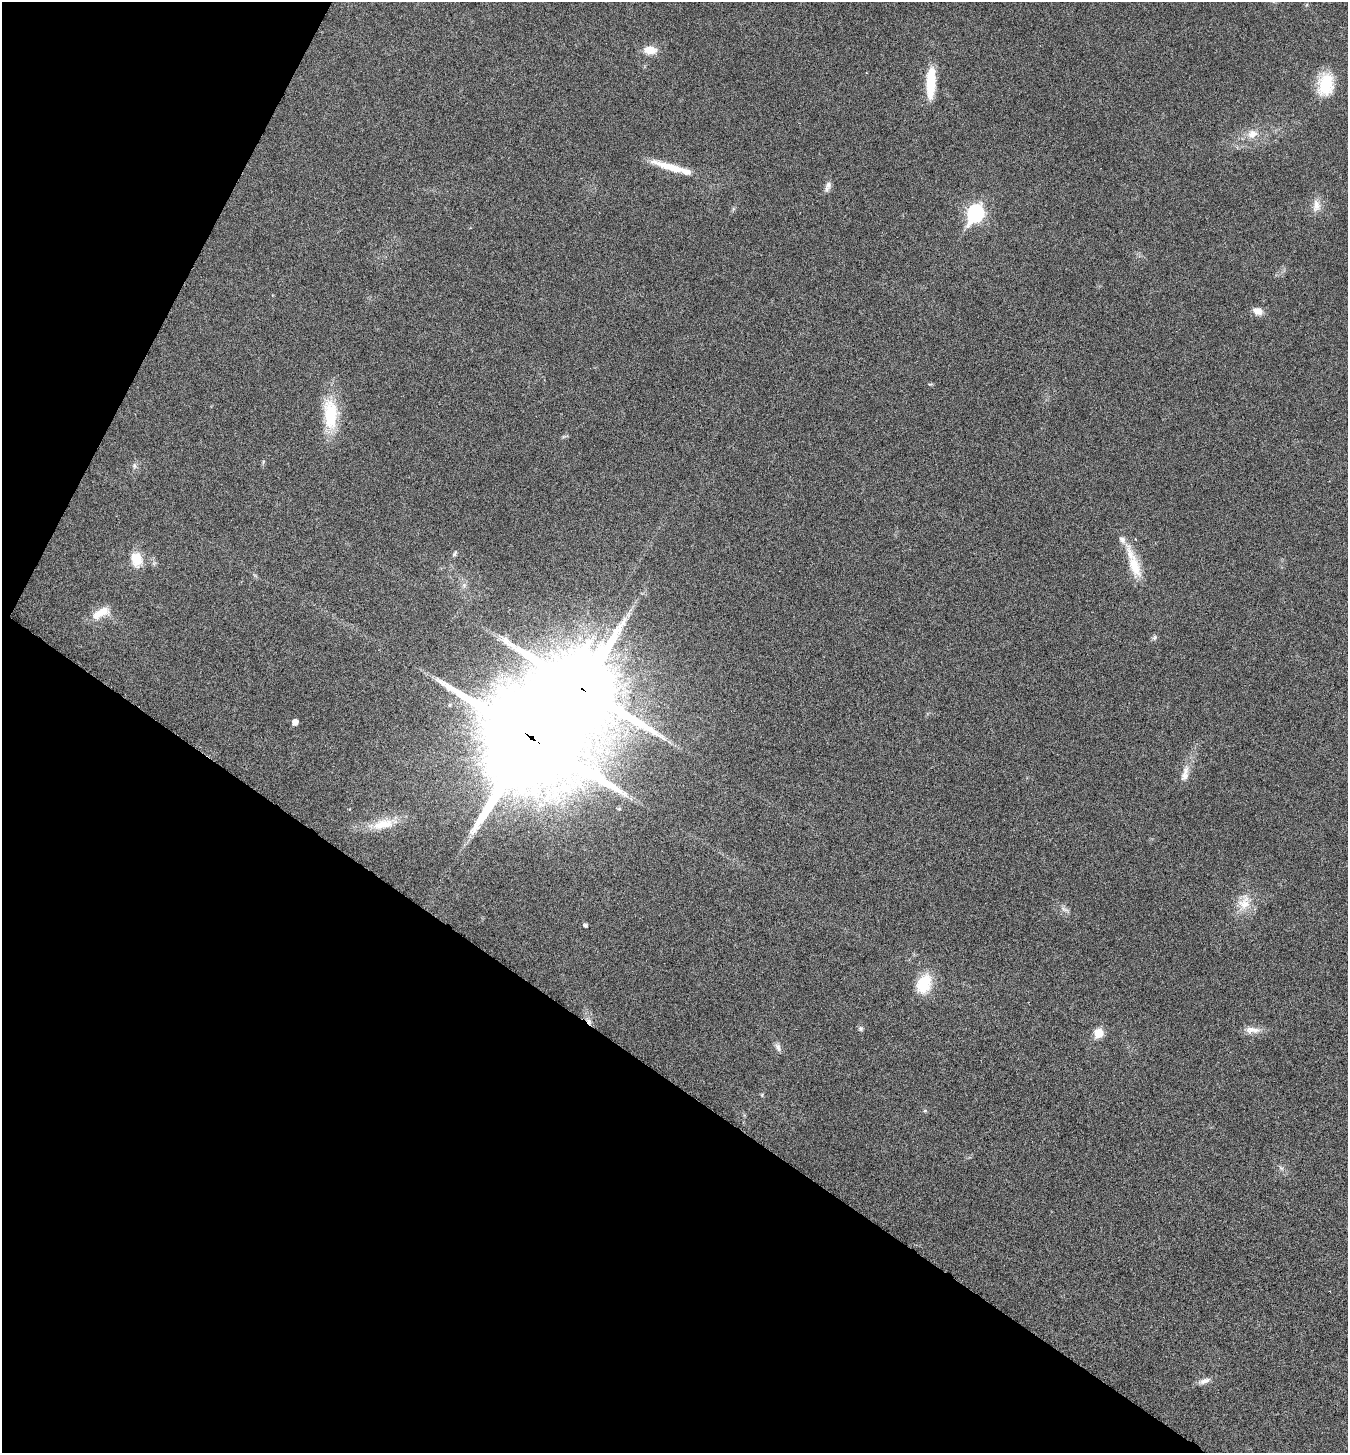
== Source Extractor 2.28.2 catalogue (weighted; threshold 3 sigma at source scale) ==
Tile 9 of 4 x 4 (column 1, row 3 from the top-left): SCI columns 291-1636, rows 1457-2907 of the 5824 x 5817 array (HDU 1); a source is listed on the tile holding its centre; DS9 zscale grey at full resolution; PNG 1350 x 1455 px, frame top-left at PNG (2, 2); no overlay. Shown black and unused: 31% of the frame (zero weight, under 3 of 6 exposures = <1% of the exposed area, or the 3 px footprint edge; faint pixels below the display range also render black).
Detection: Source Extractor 2.28.2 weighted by HDU 2 'WHT'; one run over the whole footprint, this tile lists its part. Background 0.0356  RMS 0.0039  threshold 0.0158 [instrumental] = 3 sigma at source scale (4.09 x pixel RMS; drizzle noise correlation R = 1.36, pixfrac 0.8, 0.05/0.05 arcsec/px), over >= 5 px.
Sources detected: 41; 2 inside a brighter listed object's ellipse — not listed separately; the other 39 listed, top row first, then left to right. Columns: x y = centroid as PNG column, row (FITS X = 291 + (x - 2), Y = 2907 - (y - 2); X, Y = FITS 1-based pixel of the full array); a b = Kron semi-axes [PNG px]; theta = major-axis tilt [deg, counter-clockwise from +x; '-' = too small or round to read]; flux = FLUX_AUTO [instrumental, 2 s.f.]
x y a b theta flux
650 50 15 9 -2 5.3
931 83 36 10 88 13
1326 84 27 17 80 13
1252 134 17 12 18 4.8
672 167 51 9 -17 9.6
828 186 15 7 70 1.9
1316 206 20 11 -88 3.7
975 213 9 7 60 98
1258 311 12 8 -22 3.3
930 384 8 3 4 0.42
330 414 41 17 -86 18
564 436 7 4 19 0.58
134 466 8 6 -57 1.1
455 553 9 5 61 0.73
136 559 16 12 -72 7.9
1135 566 41 12 -72 11
255 575 6 4 -20 0.49
464 585 7 6 - 1.2
101 613 25 11 27 6.1
628 614 10 5 64 1.3
1154 637 8 6 56 0.82
582 689 26 23 -76 4000
295 722 5 5 - 2.9
531 738 37 34 -69 7100
1185 776 14 11 69 3
383 824 43 13 15 10
1244 902 27 17 69 8.1
1065 910 17 5 -32 1.7
585 925 5 4 - 0.83
924 983 22 15 68 14
589 1021 11 5 -57 1.8
860 1028 8 6 -46 0.8
1252 1030 23 9 -2 3.5
1098 1033 6 6 - 14
778 1047 13 7 -63 1.6
762 1095 6 4 63 0.46
925 1111 6 4 0 0.47
1281 1168 8 4 -44 0.87
1204 1381 17 7 16 2.2
Overlapping masked pixels (flux is a lower limit): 3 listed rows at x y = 582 689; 531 738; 589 1021